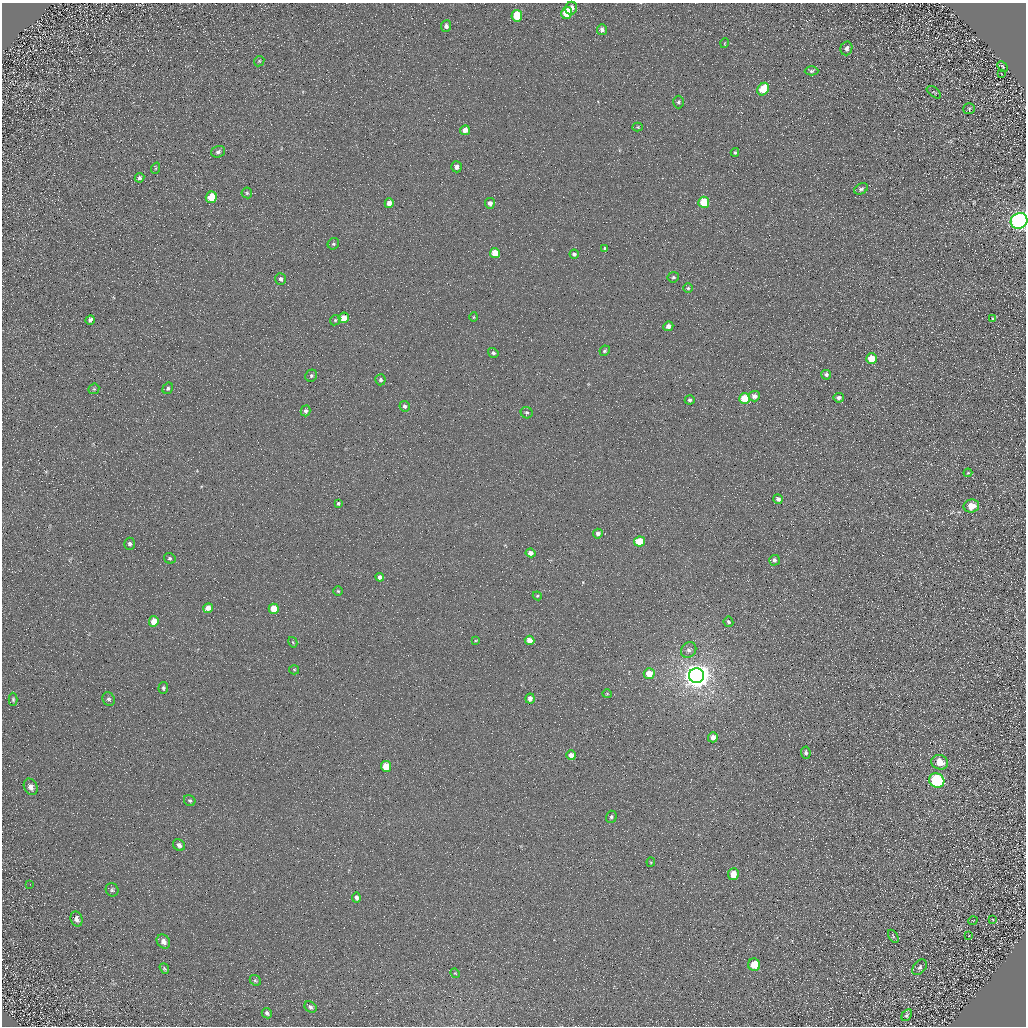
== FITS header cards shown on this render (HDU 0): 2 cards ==
NAXIS1  =                 1024 / Required FITS header
NAXIS2  =                 1024 / Required FITS header

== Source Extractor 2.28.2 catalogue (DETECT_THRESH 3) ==
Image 1024 x 1024 px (HDU 0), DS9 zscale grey, 1 PNG px = 1 image px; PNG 1028 x 1028 px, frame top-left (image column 1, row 1024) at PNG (2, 3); each listed source drawn as its Kron ellipse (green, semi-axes under 4 px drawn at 4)
Background 4.41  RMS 8.7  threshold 26.1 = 3 sigma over >= 5 px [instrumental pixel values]
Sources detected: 115; all 115 listed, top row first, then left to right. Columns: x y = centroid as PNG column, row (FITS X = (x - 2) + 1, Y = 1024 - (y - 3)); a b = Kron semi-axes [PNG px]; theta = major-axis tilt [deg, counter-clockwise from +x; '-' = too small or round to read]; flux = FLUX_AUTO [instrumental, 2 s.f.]
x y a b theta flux
571 8 6 6 - 3000
567 13 6 5 - 14000
517 16 6 5 - 18000
446 26 6 5 - 1900
602 30 5 5 - 1800
725 43 5 3 - 450
846 48 7 6 - 1800
259 61 5 4 - 750
1002 66 6 3 -46 770
811 71 7 4 2 1100
1002 74 2 2 - 390
763 89 6 5 - 16000
934 92 8 4 -38 770
678 102 6 5 - 1200
969 109 5 5 - 830
638 127 5 4 - 620
465 130 5 4 - 4800
218 152 7 5 17 1800
735 152 4 3 - 860
456 167 5 5 - 2700
156 168 6 3 71 640
139 178 5 4 - 1200
861 189 7 5 29 1300
247 193 5 5 - 940
211 197 6 5 - 12000
704 202 5 5 - 16000
389 203 5 4 - 4000
490 203 5 5 - 2600
1019 221 8 7 - 350000
333 244 6 5 - 1100
604 248 4 3 - 610
495 253 5 5 - 11000
574 254 4 4 - 1700
673 277 5 5 - 1300
281 279 6 5 - 1800
688 288 5 5 - 900
474 317 4 4 - 630
344 318 5 5 - 7400
993 318 4 3 - 560
90 320 5 4 - 1900
335 320 5 4 - 800
668 326 5 4 - 3400
605 351 5 4 - 1200
493 353 5 4 - 1500
872 359 5 5 - 11000
826 375 5 4 - 1500
311 376 6 5 - 1200
380 380 5 5 - 1500
168 388 6 5 - 1200
94 389 6 5 - 900
754 396 5 5 - 3300
839 398 5 5 - 2000
745 399 5 5 - 21000
690 400 5 4 - 1400
405 406 5 5 - 1500
306 411 5 4 - 1500
527 413 6 5 - 1200
968 473 4 3 - 620
778 499 5 4 - 1700
338 503 4 3 - 870
971 506 8 6 10 7600
598 534 5 4 - 2100
639 541 5 5 - 18000
130 544 6 5 - 1600
531 553 5 4 - 2800
170 558 6 5 - 1100
774 560 5 5 - 1700
380 577 4 4 - 2200
338 591 5 5 - 800
537 596 4 4 - 700
208 608 5 4 - 4900
274 609 5 5 - 14000
154 621 5 5 - 7100
728 622 5 5 - 1400
475 640 4 3 - 460
529 640 5 4 - 5300
293 642 5 4 - 620
689 650 8 7 - 2300
294 670 5 4 - 690
649 674 5 5 - 10000
696 676 7 7 - 850000
163 688 6 5 - 1100
607 694 5 4 - 690
530 698 5 4 - 3500
13 699 6 4 -89 930
109 699 7 6 - 1300
713 737 5 5 - 3200
806 753 6 5 - 1500
571 755 5 5 - 4200
940 762 8 7 - 9200
386 766 5 5 - 12000
937 780 8 7 - 72000
31 787 8 6 -64 3400
190 801 6 5 - 1200
611 817 6 5 - 1200
179 845 6 5 - 2100
651 862 4 4 - 600
733 874 6 5 - 7000
30 884 2 2 - 250
112 890 7 6 - 1300
356 897 5 4 - 1800
77 919 8 6 -71 2600
973 920 5 3 - 390
993 920 4 2 - 440
969 935 2 2 - 340
893 936 7 4 -55 900
163 941 7 6 - 3300
754 965 6 6 - 12000
920 967 9 6 49 1600
164 968 6 4 -52 910
455 973 5 4 - 580
255 980 6 4 -42 970
310 1007 7 5 -34 1600
267 1013 5 5 - 1500
907 1015 6 4 58 1100
At the frame edge (FLAGS 8, measured only in part): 1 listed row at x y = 1019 221